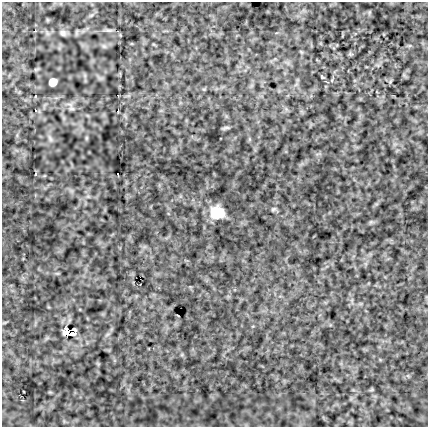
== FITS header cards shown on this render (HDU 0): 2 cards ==
NAXIS1  =                  426
NAXIS2  =                  425

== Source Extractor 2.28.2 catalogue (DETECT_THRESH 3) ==
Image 426 x 425 px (HDU 0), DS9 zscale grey, 1 PNG px = 1 image px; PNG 430 x 429 px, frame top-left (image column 1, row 425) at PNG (2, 2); no overlay
Background -0.428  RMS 1.8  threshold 5.49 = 3 sigma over >= 5 px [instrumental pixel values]
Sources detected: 18; all 18 listed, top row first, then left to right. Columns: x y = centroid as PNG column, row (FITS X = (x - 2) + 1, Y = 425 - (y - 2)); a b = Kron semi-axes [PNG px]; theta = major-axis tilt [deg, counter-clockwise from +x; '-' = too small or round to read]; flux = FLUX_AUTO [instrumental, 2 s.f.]
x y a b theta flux
108 30 9 4 0 250
36 31 3 2 - 93
63 33 8 7 - 360
322 77 5 4 - 130
53 82 6 6 - 1900
36 96 3 2 - 98
72 109 9 4 0 270
36 111 3 3 - 100
118 111 3 2 - 96
226 128 11 4 11 220
50 139 10 4 -61 280
36 174 4 3 - 120
118 174 2 2 - 58
273 209 6 5 - 190
217 213 11 10 - 4100
73 330 5 3 - 410
67 332 6 5 - 1500
72 334 5 3 - 340